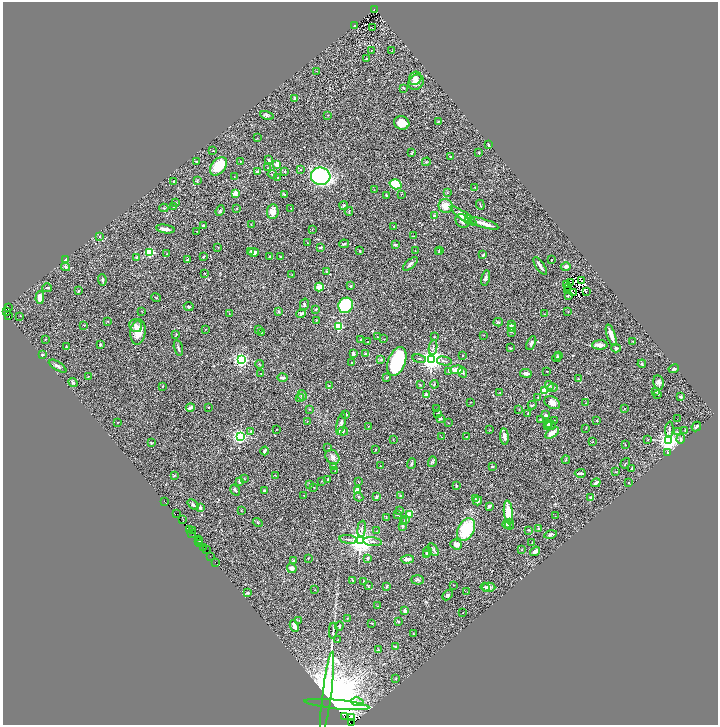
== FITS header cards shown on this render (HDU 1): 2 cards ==
NAXIS1  =                 1431
NAXIS2  =                 1446

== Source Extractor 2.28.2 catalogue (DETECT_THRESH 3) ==
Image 1431 x 1446 px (HDU 1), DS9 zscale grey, zoomed out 1/2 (1 PNG px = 2 x 2 image px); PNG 720 x 727 px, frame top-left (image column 2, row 1446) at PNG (3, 2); each listed source drawn as its Kron ellipse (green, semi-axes under 4 px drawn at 4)
Background 0.392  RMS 0.017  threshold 0.0508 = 3 sigma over >= 5 px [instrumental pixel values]
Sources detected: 440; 69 cannot appear on this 1/2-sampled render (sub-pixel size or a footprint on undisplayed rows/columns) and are neither listed nor drawn; the other 371 listed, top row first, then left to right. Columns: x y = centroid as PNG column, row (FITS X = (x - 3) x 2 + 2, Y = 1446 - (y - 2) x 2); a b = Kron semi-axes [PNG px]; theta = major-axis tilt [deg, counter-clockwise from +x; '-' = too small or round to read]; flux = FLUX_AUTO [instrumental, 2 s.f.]
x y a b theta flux
374 9 2 1 - 14
354 25 3 2 - 2.1
372 28 3 2 - 1.1
371 51 2 1 - 1.6
392 51 3 2 - 2
367 59 3 2 - 2.2
316 71 3 2 - 1.5
415 78 7 6 - 15
416 82 8 7 - 21
404 88 2 2 - 5.3
295 98 2 2 - 11
267 115 7 3 -12 5.3
328 115 3 1 - 1.4
438 122 3 2 - 2.2
402 123 8 6 -17 42
257 138 2 2 - 1.5
489 145 2 2 - 9.1
213 151 2 2 - 3.2
412 153 3 2 - 3.6
479 153 2 2 - 2.9
450 157 4 2 - 2.4
269 160 3 2 - 4.9
196 161 2 2 - 4.3
240 161 2 2 - 1.2
426 162 4 3 - 3.6
277 164 4 3 - 28
218 166 10 7 51 78
267 168 2 1 - 0.99
301 169 2 2 - 1.2
257 171 3 2 - 7.2
285 172 2 2 - 8
272 174 4 3 - 4.5
321 176 10 8 -6 370
234 177 2 1 - 0.9
277 177 2 1 - 0.91
174 181 2 2 - 2.8
197 181 3 2 - 2.3
396 184 6 5 - 88
475 187 2 2 - 6.1
374 190 2 2 - 0.89
235 193 4 3 - 20
447 193 3 2 - 2.1
284 194 3 2 - 3.9
401 194 3 2 - 1.4
386 195 2 2 - 3.6
175 202 3 2 - 2.5
480 205 5 2 - 3.2
344 206 4 4 - 4.3
446 206 7 7 - 40
173 207 3 2 - 1.8
164 208 4 3 - 2.7
236 208 2 2 - 1.2
291 209 4 1 - 1.3
220 211 5 3 - 3.7
349 211 4 2 - 3.8
273 212 7 5 83 27
435 216 3 3 - 4.8
464 216 16 4 -36 35
469 218 4 3 - 7.5
462 221 7 6 - 13
484 223 15 3 -17 28
203 225 2 2 - 4.6
251 225 3 2 - 1.6
394 226 3 2 - 1.6
165 229 9 3 -8 17
312 229 2 2 - 1.4
197 231 2 1 - 1.3
99 236 3 2 - 2.3
413 236 2 1 - 1.6
308 243 2 2 - 1.3
344 244 5 3 - 3.8
395 245 3 3 - 3.1
218 247 2 2 - 1.2
320 247 3 2 - 7.3
439 250 3 2 - 2.8
251 251 3 3 - 3.4
360 251 4 2 - 3.1
415 251 2 2 - 1.3
150 252 3 3 - 280
254 252 5 4 - 11
439 252 3 2 - 2.3
166 254 2 2 - 1.2
483 255 3 2 - 6
204 256 3 2 - 3.3
137 257 4 3 - 5.6
270 257 3 3 - 1.8
280 257 2 2 - 2.6
551 259 2 2 - 2.4
65 260 3 2 - 11
187 260 2 2 - 13
410 264 9 3 41 9.8
540 266 10 2 -55 11
566 266 5 3 - 12
66 267 4 3 - 4.2
326 271 3 2 - 2.9
205 273 2 2 - 1.2
292 275 2 2 - 1.3
485 278 7 4 78 9
102 280 6 2 -84 3.7
582 281 2 1 - 1
570 282 2 1 - 1.3
566 284 2 1 - 1.2
350 286 3 2 - 4
319 287 4 3 - 25
568 287 2 1 - 1.7
47 288 5 2 - 4
78 291 2 2 - 6.1
568 291 3 1 - 0.67
586 292 2 1 - 1.2
573 293 2 1 - 0.89
568 295 2 1 - 2.5
40 297 6 4 89 27
156 298 5 2 - 2.4
304 305 6 4 77 5.4
346 305 8 7 - 320
189 306 5 2 - 3.4
8 307 2 2 - 0.5
316 309 4 2 - 2.6
7 311 2 1 - 2.5
142 311 2 2 - 1.4
278 311 3 2 - 1.9
568 312 2 2 - 1.3
229 313 2 1 - 1.4
301 314 5 3 - 7.2
545 314 2 1 - 1.1
9 316 2 1 - 6.3
20 316 2 1 - 900
316 320 3 2 - 1.9
108 321 3 2 - 1.6
498 322 4 3 - 4
84 325 3 2 - 2.2
511 325 2 2 - 40
136 326 6 6 - 9.4
338 326 3 3 - 320
512 328 4 2 - 3.2
205 329 2 1 - 0.86
258 329 2 2 - 1.2
138 332 13 7 82 36
261 332 3 2 - 2
511 332 3 2 - 1.5
176 335 3 2 - 1.9
483 335 3 2 - 1.8
611 335 11 3 -72 32
377 337 2 2 - 3.6
435 337 2 2 - 1.4
45 339 2 2 - 1.2
384 339 2 2 - 1.1
360 340 2 2 - 1.3
633 341 3 2 - 2
368 342 2 1 - 1.3
531 343 7 4 61 6.7
100 345 2 2 - 4.5
600 345 8 4 1 14
67 347 3 2 - 1.5
433 347 8 3 83 5.1
178 348 8 3 -76 5.4
510 348 2 2 - 2.8
616 348 5 4 - 4.7
365 353 3 2 - 2.7
353 354 4 2 - 6.3
42 355 2 2 - 5.8
462 356 2 1 - 2.9
559 356 3 3 - 3.1
557 357 4 3 - 4.8
419 359 7 2 -10 3.4
241 360 3 3 - 1100
381 360 4 3 - 3.1
432 360 4 4 - 2800
397 361 15 8 69 250
444 361 7 2 -11 3.9
352 362 2 2 - 2.5
259 364 4 1 - 1.7
642 364 4 3 - 4
58 366 10 3 -32 9.2
674 369 5 3 - 4.4
457 370 6 3 8 43
547 371 2 2 - 2.2
449 372 4 3 - 3.5
463 372 5 3 - 6
261 373 2 2 - 1.2
526 373 6 3 -8 9.5
88 376 2 2 - 1.8
282 377 5 2 - 8.9
387 378 3 2 - 3.7
578 379 2 2 - 2.8
73 382 4 4 - 3.9
658 382 7 5 -82 9.9
434 384 4 2 - 2.6
420 385 3 2 - 2.1
549 385 5 3 - 4.1
162 386 2 1 - 0.94
329 386 3 3 - 3.4
552 388 5 4 - 8.5
544 391 3 3 - 150
656 391 2 2 - 8.6
500 393 3 2 - 1.3
658 394 3 2 - 2.7
302 395 5 3 - 6.2
426 395 2 2 - 37
538 397 3 3 - 1.9
681 397 2 2 - 17
300 398 4 3 - 2.8
471 402 2 1 - 1.3
552 403 8 6 -30 20
586 403 2 1 - 1.2
532 405 4 2 - 4
190 407 4 3 - 14
209 407 2 2 - 1
625 408 2 2 - 1.1
309 409 3 3 - 1.9
437 409 2 2 - 1.9
519 409 2 2 - 1.2
437 413 3 1 - 1.3
528 413 3 2 - 1.7
346 414 3 2 - 6.9
546 415 2 2 - 20
441 419 3 3 - 3.5
677 419 2 1 - 5
541 420 3 2 - 2.9
554 420 2 2 - 1.6
597 420 3 2 - 1.6
307 421 2 2 - 1.3
118 422 2 1 - 1.4
449 423 2 2 - 0.95
549 423 3 3 - 4.2
341 424 11 4 76 11
548 425 4 2 - 3.5
550 425 5 3 - 6.9
368 426 3 2 - 1.6
696 427 5 2 - 8.2
586 428 3 2 - 1.4
669 429 7 3 86 5.6
276 430 2 1 - 1
490 430 3 2 - 0.95
685 430 2 2 - 2.6
251 431 2 2 - 2
343 431 5 3 - 5.3
677 432 3 2 - 2.4
552 433 8 3 33 24
240 436 3 3 - 970
504 436 8 4 -84 12
442 437 3 2 - 2
466 437 3 2 - 1.3
393 439 2 1 - 1
681 439 5 3 - 7.3
647 440 3 2 - 1.4
668 441 3 3 - 2000
151 442 3 2 - 1.9
593 442 2 2 - 1.3
625 445 3 2 - 1.8
328 448 2 1 - 0.89
376 449 3 2 - 1.5
264 451 4 2 - 8.6
668 453 4 3 - 3.8
332 457 8 6 -49 13
566 460 4 1 - 1.5
432 462 5 3 - 4.1
625 463 5 2 - 2.8
411 464 5 3 - 4.6
334 466 4 3 - 8
380 466 2 1 - 0.99
492 466 2 2 - 4.6
631 468 3 2 - 1.7
335 470 2 2 - 1.6
616 472 3 2 - 1.5
580 473 5 2 - 8.9
174 475 2 2 - 4.3
275 475 4 2 - 1.6
244 478 3 2 - 1.6
328 479 3 2 - 3.2
239 481 3 2 - 4.1
321 481 3 2 - 1.6
358 481 3 2 - 1.5
628 482 2 2 - 2.3
596 483 5 2 - 11
309 484 3 3 - 3.9
456 486 3 2 - 3
314 487 2 1 - 1.6
235 490 6 3 -57 4.7
357 490 3 2 - 93
264 491 2 2 - 17
304 495 2 1 - 1.2
400 495 3 3 - 2.5
359 497 5 3 - 3
376 497 3 2 - 7
475 498 3 2 - 1.7
591 498 3 2 - 13
164 501 2 1 - 6.8
478 501 5 4 - 8.2
193 505 6 3 -40 4.5
489 506 4 3 - 5.6
200 508 3 3 - 6.4
241 511 3 2 - 1.2
400 511 3 3 - 4.2
508 512 12 4 -84 57
177 514 2 1 - 4.7
410 514 4 3 - 20
398 515 3 2 - 1.5
555 516 3 2 - 0.98
386 517 2 1 - 0.98
406 519 3 2 - 6.4
183 520 3 2 - 86
258 522 5 2 - 2.4
404 522 2 2 - 2.4
507 524 4 3 - 7.6
510 524 5 3 - 4.6
402 526 3 2 - 3.9
539 528 2 2 - 3
361 529 8 3 83 6.3
466 529 12 8 61 150
189 530 2 1 - 63
192 530 3 2 - 15
529 530 3 2 - 2.5
377 531 3 2 - 1.8
191 533 2 1 - 29
550 534 6 3 13 8.8
198 539 2 1 - 53
348 539 9 3 -6 6.4
360 540 4 4 - 3800
198 541 2 1 - 23
372 542 9 3 -8 7.4
200 543 2 1 - 4.2
532 543 3 1 - 1.3
456 544 6 5 - 18
203 547 2 1 - 130
207 549 3 2 - 68
433 550 7 2 -58 5.2
522 550 3 2 - 1.7
535 551 5 3 - 11
427 552 5 3 - 9.5
427 554 3 3 - 6.4
210 556 2 1 - 9.7
308 558 2 2 - 1.4
368 558 3 3 - 4.9
407 559 6 3 4 12
293 561 4 3 - 4.1
215 562 2 1 - 6.8
292 568 5 4 - 11
353 580 4 2 - 3.8
417 580 6 4 -4 6.6
363 581 4 2 - 1.8
368 585 4 3 - 2
454 585 3 2 - 0.99
387 586 3 2 - 4.1
485 587 4 3 - 3.9
489 587 7 4 -3 12
315 590 2 2 - 1.1
467 592 2 1 - 0.79
248 593 3 3 - 2.1
447 595 6 4 42 5.1
378 606 3 2 - 1.3
405 611 3 3 - 12
463 613 2 1 - 1.8
347 618 2 2 - 1.4
299 621 3 2 - 2.2
398 621 3 3 - 3.3
372 623 4 2 - 1.7
294 626 6 3 -66 16
339 626 5 3 - 3.9
333 631 8 2 85 5.5
413 634 2 2 - 1.4
338 640 2 1 - 1.9
395 647 3 3 - 2.4
378 650 2 2 - 7.4
396 679 4 2 - 1.7
327 692 41 4 83 390
357 702 6 4 -13 8.4
337 704 32 4 -6 460
344 717 2 1 - 62
352 717 3 2 - 170
351 722 3 2 - 61
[69 sub-pixel or undisplayed-footprint detections neither listed nor drawn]